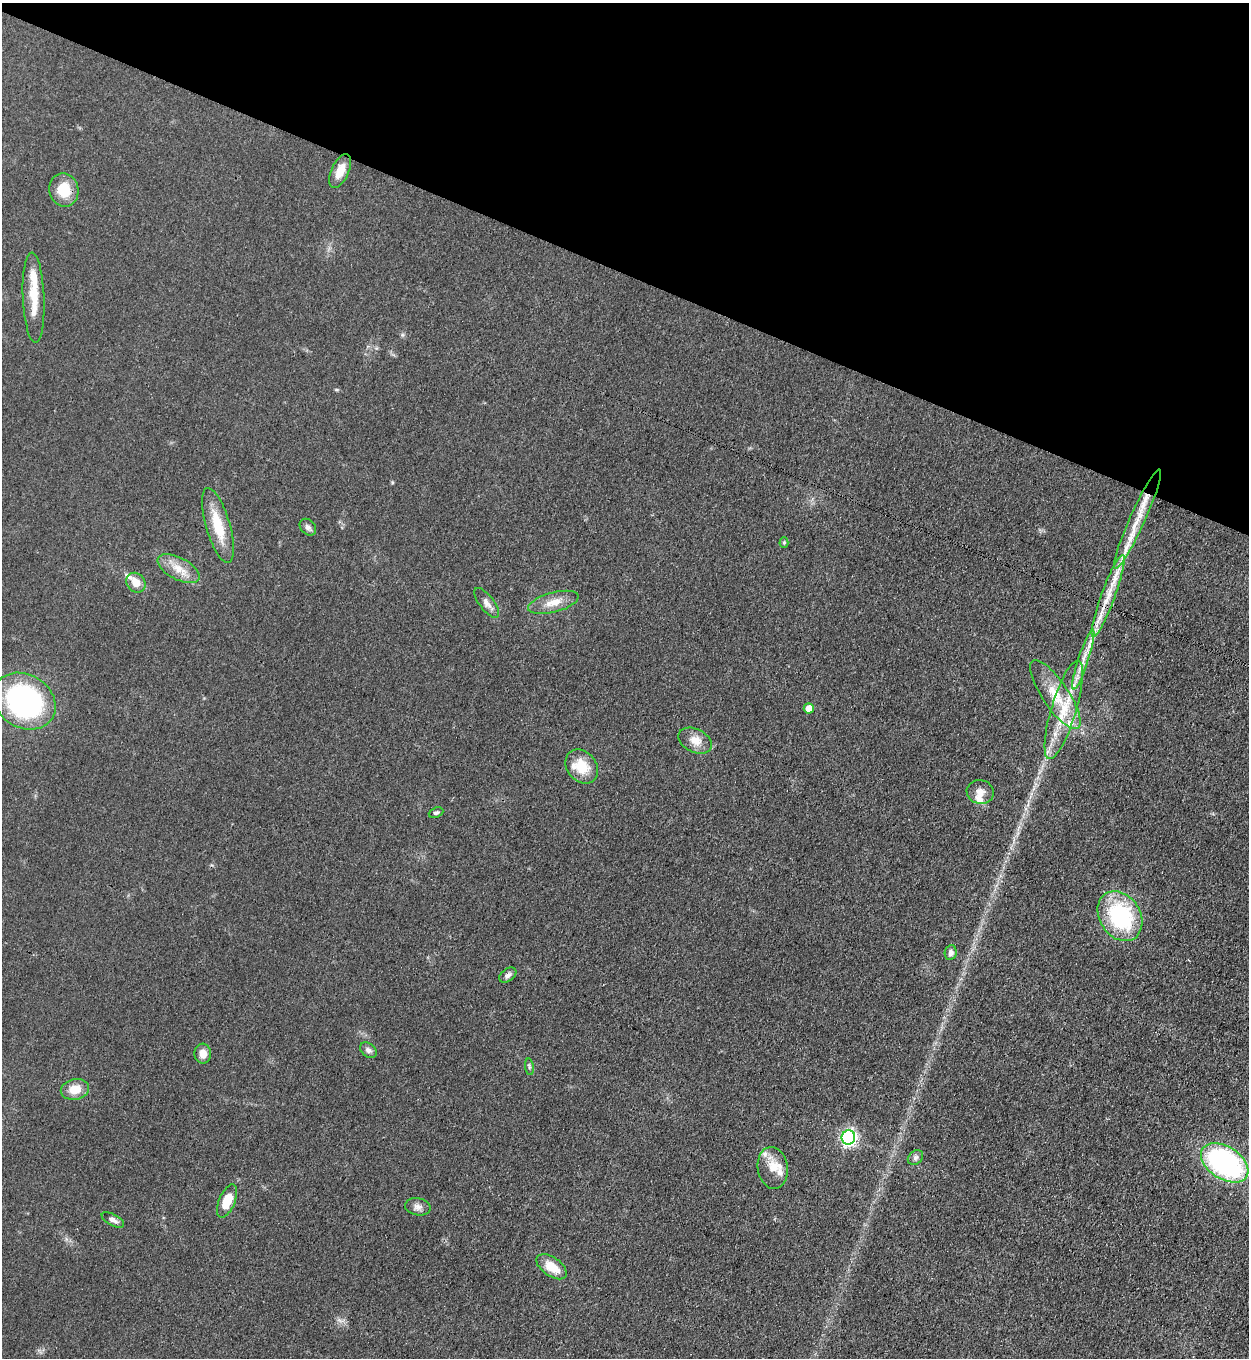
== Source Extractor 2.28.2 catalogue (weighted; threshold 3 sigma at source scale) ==
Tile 2 of 4 x 4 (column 2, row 1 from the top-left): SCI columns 1608-2854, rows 4107-5462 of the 5579 x 5500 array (HDU 1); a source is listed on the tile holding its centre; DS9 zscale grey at full resolution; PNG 1251 x 1360 px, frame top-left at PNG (2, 3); each listed source drawn as its Kron ellipse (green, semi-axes under 4 px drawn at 4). Shown black and unused: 20% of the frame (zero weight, under 3 of 4 exposures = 7% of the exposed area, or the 3 px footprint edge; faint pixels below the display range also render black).
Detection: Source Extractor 2.28.2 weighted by HDU 2 'WHT'; one run over the whole footprint, this tile lists its part. Background 0.05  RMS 0.0071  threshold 0.0321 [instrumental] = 3 sigma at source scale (4.5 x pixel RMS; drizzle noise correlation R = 1.50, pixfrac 1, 0.05/0.05 arcsec/px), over >= 5 px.
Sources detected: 47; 11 inside a brighter listed object's ellipse — not listed separately; the other 36 listed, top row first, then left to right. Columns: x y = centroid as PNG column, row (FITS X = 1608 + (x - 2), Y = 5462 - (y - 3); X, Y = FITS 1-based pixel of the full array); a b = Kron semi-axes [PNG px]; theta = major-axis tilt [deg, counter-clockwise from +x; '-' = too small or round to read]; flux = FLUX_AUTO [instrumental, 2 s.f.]
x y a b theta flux
340 171 18 8 65 9.9
64 190 16 14 -78 17
34 298 45 11 -88 19
1137 519 54 7 66 20
218 526 39 12 -74 22
308 527 9 7 -46 2.6
784 542 5 4 - 0.92
179 569 23 11 -28 11
136 583 10 9 - 7.9
1108 596 43 7 70 18
553 602 26 10 15 10
487 603 18 7 -52 4.2
1083 659 31 5 72 9.9
1055 695 40 13 -56 24
24 701 33 26 -31 140
809 708 5 5 - 9.9
1064 710 51 12 73 29
695 741 18 11 -26 8.3
582 767 18 14 -50 18
980 792 13 12 - 6
436 813 7 5 22 1.5
1120 916 26 20 -57 71
951 952 7 6 - 2.9
508 975 9 6 37 2.4
368 1050 9 6 -39 2.7
203 1054 10 8 -86 5.6
529 1067 8 4 -83 1.3
75 1089 14 10 11 11
848 1137 7 7 - 190
915 1157 8 6 43 2.1
1225 1163 26 16 -33 150
773 1168 21 15 -81 11
227 1201 17 8 68 15
418 1207 13 8 -10 3.8
113 1220 12 5 -28 2.9
552 1267 17 9 -35 13